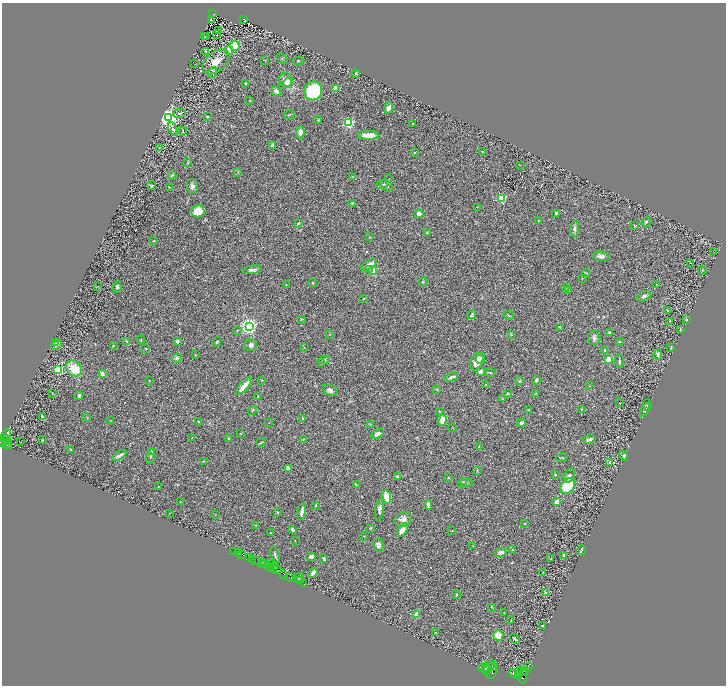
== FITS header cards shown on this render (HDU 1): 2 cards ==
NAXIS1  =                 1448
NAXIS2  =                 1367

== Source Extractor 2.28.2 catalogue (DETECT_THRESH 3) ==
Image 1448 x 1367 px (HDU 1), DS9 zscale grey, zoomed out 1/2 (1 PNG px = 2 x 2 image px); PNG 728 x 688 px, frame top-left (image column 1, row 1366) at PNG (2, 3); each listed source drawn as its Kron ellipse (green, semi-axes under 4 px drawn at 4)
Background 0.391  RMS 0.028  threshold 0.0835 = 3 sigma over >= 5 px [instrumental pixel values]
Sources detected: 310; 41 cannot appear on this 1/2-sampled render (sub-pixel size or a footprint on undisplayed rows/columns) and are neither listed nor drawn; the other 269 listed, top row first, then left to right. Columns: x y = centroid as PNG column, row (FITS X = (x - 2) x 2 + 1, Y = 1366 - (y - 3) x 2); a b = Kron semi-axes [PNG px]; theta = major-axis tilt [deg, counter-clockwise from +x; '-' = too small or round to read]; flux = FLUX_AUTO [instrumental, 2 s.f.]
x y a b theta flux
213 14 3 2 - 88
244 19 4 2 - 45
211 20 3 2 - 3
218 31 2 1 - 26
217 34 3 2 - 3.5
206 36 2 1 - 1.6
204 37 2 1 - 2
235 46 5 5 - 140
229 50 4 3 - 47
206 51 2 1 - 37
282 58 6 3 -44 5.3
265 60 3 2 - 3.5
298 61 5 3 - 4.7
216 62 16 9 40 65
195 64 2 1 - 1.3
213 73 5 4 - 8.4
356 74 4 2 - 4.5
286 80 7 7 - 33
246 83 2 2 - 25
287 83 5 4 - 33
335 88 3 3 - 37
276 91 5 3 - 22
313 91 9 8 - 450
250 101 3 2 - 3.1
389 108 6 4 67 25
179 113 6 2 14 6.5
289 114 5 2 - 4.4
207 116 3 2 - 4.9
168 117 3 3 - 3900
318 120 4 3 - 3.8
348 123 3 3 - 880
413 123 2 2 - 2.3
173 129 7 2 -69 6.3
183 131 4 2 - 4.3
300 132 6 4 86 28
368 135 10 4 0 68
272 146 4 4 - 15
159 147 2 2 - 8.6
483 152 3 2 - 5.1
414 153 3 2 - 3.1
187 162 3 2 - 3
520 165 2 1 - 1.5
238 172 3 3 - 3.7
172 175 4 3 - 6.1
352 176 3 2 - 2.3
389 179 3 2 - 2.2
382 185 6 3 22 7.6
386 185 7 3 -39 9
151 186 4 3 - 8.9
192 186 7 5 -77 17
169 187 4 2 - 3.9
501 198 3 3 - 530
352 203 4 2 - 5.7
478 207 2 2 - 1.6
198 211 6 6 - 110
556 213 3 3 - 6.9
419 214 4 3 - 27
538 220 3 1 - 1.8
646 222 5 3 - 6.8
298 223 3 2 - 5.9
635 225 3 2 - 5.3
575 228 8 4 83 15
427 232 3 3 - 4.1
370 237 3 2 - 2.9
154 241 2 2 - 3.9
714 251 3 1 - 1.7
601 256 9 4 -8 20
691 263 2 1 - 31
369 265 8 4 32 44
253 270 9 4 9 20
369 270 3 3 - 8.5
702 270 5 2 - 3.6
373 271 4 3 - 110
586 273 4 2 - 4.3
582 278 2 2 - 1.7
423 282 4 3 - 5.1
312 283 3 2 - 3.8
286 284 2 2 - 1.9
656 285 3 3 - 4.8
98 286 3 2 - 3
117 287 5 4 - 8.2
566 288 2 2 - 2.2
569 290 2 1 - 1.6
644 296 7 4 21 13
364 298 2 2 - 5.7
668 310 2 2 - 3.4
472 315 4 2 - 7.5
509 315 5 2 - 4.3
302 319 3 2 - 3.1
686 320 3 2 - 2.9
670 321 3 2 - 1.9
249 326 3 3 - 2400
560 327 4 2 - 2.9
680 329 4 1 - 4.2
237 331 4 2 - 3.7
610 332 3 2 - 7.2
330 334 3 2 - 1.9
511 334 4 3 - 4.6
594 338 7 6 - 16
141 340 4 2 - 2.5
127 341 4 3 - 4.5
177 341 2 2 - 32
217 342 5 2 - 4.3
620 342 4 2 - 4.5
56 343 4 3 - 6.1
56 345 5 3 - 5.3
251 345 6 6 - 19
113 346 3 2 - 2.6
146 348 3 2 - 4.6
304 348 2 2 - 1.8
671 348 3 2 - 3
605 351 3 2 - 5
195 355 3 2 - 3
658 355 5 3 - 14
177 358 5 4 - 11
481 359 5 4 - 13
608 359 3 2 - 180
324 360 5 4 - 8.3
477 361 10 6 68 36
619 361 7 2 -89 8.6
321 362 3 3 - 4
74 368 9 7 -40 110
58 369 3 3 - 410
481 372 4 3 - 20
490 372 5 3 - 5.9
102 374 4 3 - 18
451 377 7 3 22 16
149 380 3 2 - 2.4
262 380 3 2 - 4.3
536 380 4 3 - 10
520 381 3 3 - 4.5
486 384 3 2 - 6.1
244 386 11 4 47 55
590 386 3 2 - 2.3
437 389 4 2 - 2.9
330 390 8 5 -18 20
53 393 3 2 - 3.4
507 394 3 2 - 3.3
536 394 4 2 - 4.2
79 396 4 3 - 13
258 397 2 2 - 2.8
502 399 3 2 - 2.9
620 403 2 2 - 5.9
647 405 6 3 -84 6.6
581 409 3 2 - 3.8
252 410 5 3 - 5.2
529 410 4 2 - 4.3
645 410 7 3 62 8.9
439 411 2 2 - 3.3
43 417 4 3 - 15
87 417 3 2 - 2.9
303 419 3 3 - 4.2
110 420 3 1 - 1.8
442 420 6 4 75 42
198 422 3 2 - 4.7
269 423 2 1 - 1.2
521 423 4 4 - 10
371 425 3 2 - 3
452 428 2 2 - 2.2
240 434 2 2 - 2.3
377 434 7 4 28 22
6 435 6 2 62 69
192 438 3 2 - 2.6
229 439 3 3 - 6.5
303 439 3 3 - 3.7
6 440 5 4 - 750
42 440 3 2 - 4.3
589 440 6 3 19 22
3 442 3 2 - 620
20 442 3 1 - 5.8
261 442 5 1 - 5.5
7 445 5 2 - 180
9 446 2 1 - 110
479 447 3 2 - 2.4
70 449 2 2 - 5.7
152 451 3 2 - 6.2
119 455 8 2 31 28
623 455 5 4 - 9.8
150 456 7 2 80 7
562 457 6 2 19 3.2
203 461 3 2 - 3.3
610 462 4 4 - 14
288 468 4 4 - 32
477 470 4 2 - 4.9
555 475 3 2 - 3.5
398 476 4 3 - 8.5
569 476 7 5 62 14
449 477 2 2 - 15
463 481 2 2 - 3.9
465 483 8 4 11 12
356 485 4 2 - 6.8
568 486 9 6 53 160
158 487 2 2 - 2.4
387 497 7 3 -79 180
180 502 3 2 - 1.7
557 502 4 4 - 17
315 505 3 2 - 3.5
428 505 5 2 - 18
379 510 11 4 85 21
302 511 8 2 78 27
169 513 2 1 - 0.98
277 513 2 2 - 12
215 514 2 1 - 1.5
403 519 9 7 22 25
524 523 2 2 - 3.2
255 525 3 2 - 2.9
371 528 4 2 - 3.1
292 529 4 3 - 8.9
402 530 7 4 53 53
452 531 2 2 - 2.3
271 533 3 2 - 3.9
364 536 2 2 - 4.7
295 541 2 2 - 1.8
378 545 7 5 -80 18
473 546 3 2 - 1.8
513 550 4 3 - 4.4
234 551 2 1 - 31
581 551 5 2 - 8.7
501 552 6 3 20 18
238 553 3 2 - 140
242 554 2 2 - 630
275 555 8 2 -72 8.3
563 555 3 3 - 6.5
250 557 4 2 - 85
311 557 5 3 - 17
324 559 3 2 - 11
551 559 3 2 - 2
252 560 2 1 - 22
255 561 3 2 - 620
263 562 3 2 - 320
262 564 3 1 - 130
264 564 2 1 - 210
269 564 2 1 - 460
268 567 4 2 - 340
271 567 2 1 - 220
275 568 3 2 - 960
271 569 2 1 - 140
277 570 5 2 - 600
313 573 5 3 - 21
543 573 2 1 - 1.2
284 574 2 2 - 680
289 576 4 2 - 470
291 578 5 3 - 75
299 578 4 2 - 3.1
300 580 2 1 - 25
304 584 2 1 - 5.5
545 593 2 2 - 23
456 595 4 3 - 5.5
492 607 3 2 - 3.1
504 613 3 2 - 2.2
416 615 4 3 - 58
511 621 2 1 - 1.8
543 626 2 2 - 5.5
436 633 3 2 - 2.6
498 635 5 5 - 94
515 639 6 2 -49 11
490 666 6 2 49 2800
492 667 3 2 - 1200
528 667 2 1 - 39
484 668 6 3 11 4200
485 669 3 2 - 2200
487 670 3 2 - 2000
492 671 9 3 64 3300
522 671 5 3 - 2700
526 671 4 3 - 740
515 673 6 4 -11 4900
519 673 2 2 - 1300
518 675 3 2 - 1400
523 677 7 3 80 2800
At the frame edge (FLAGS 8, measured only in part): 1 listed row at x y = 3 442
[41 sub-pixel or undisplayed-footprint detections neither listed nor drawn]